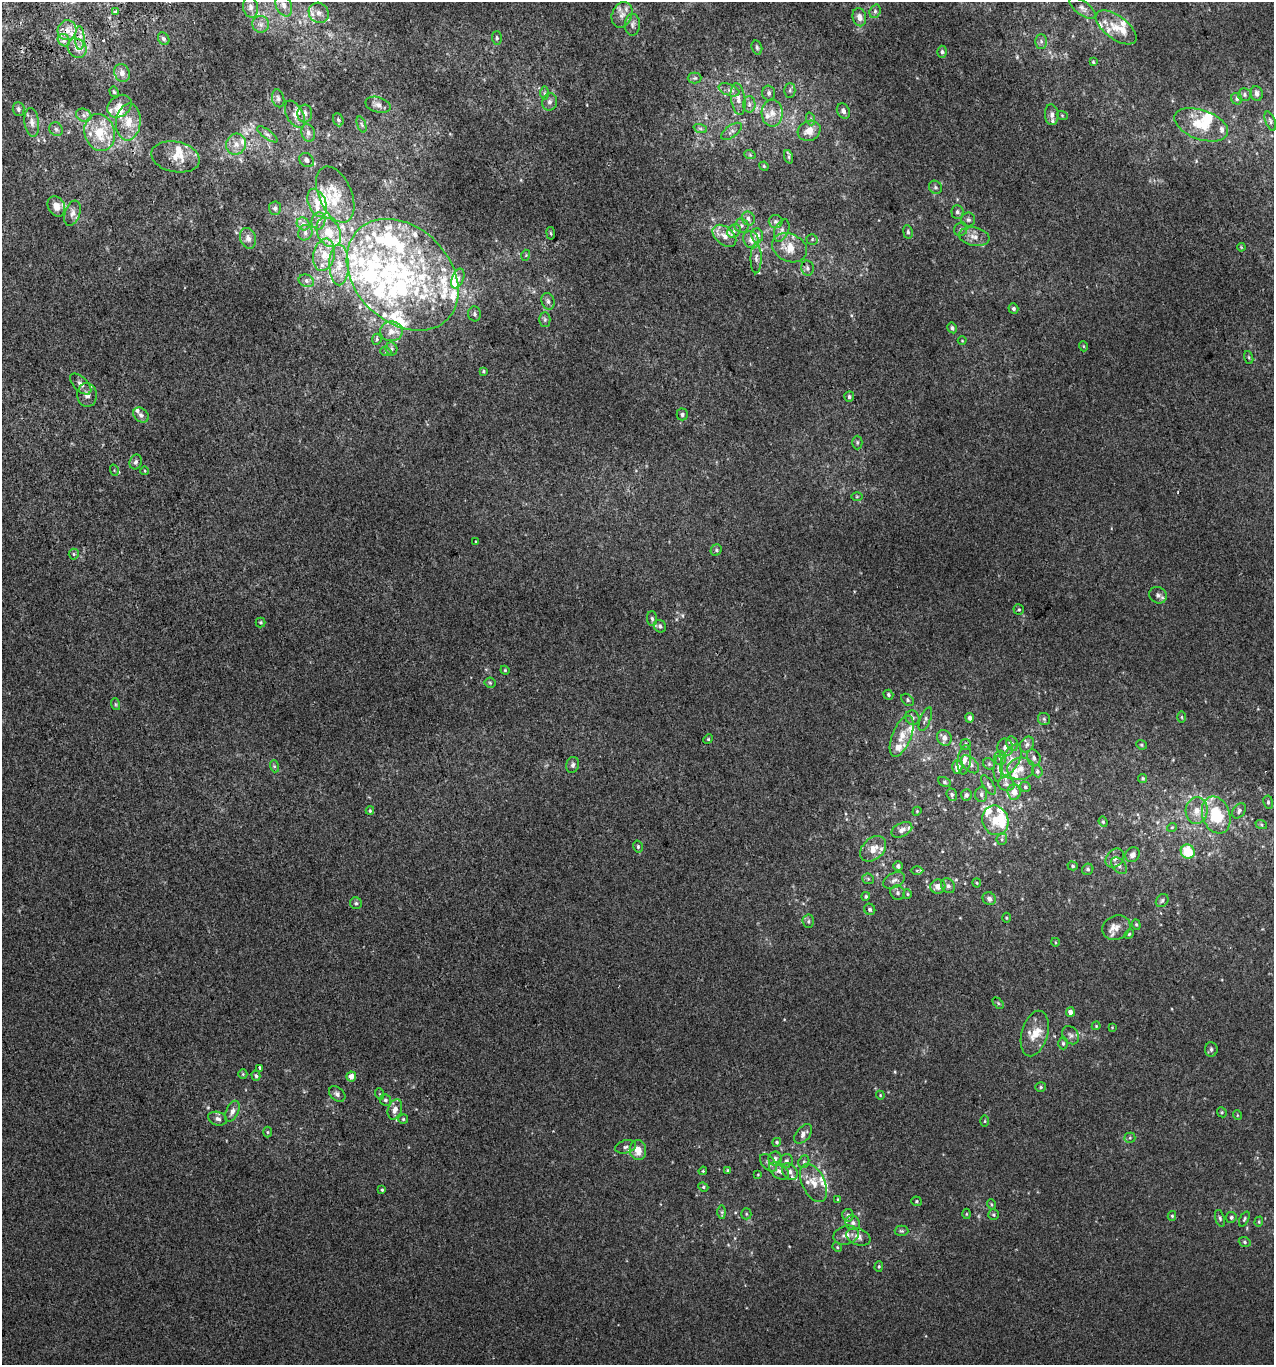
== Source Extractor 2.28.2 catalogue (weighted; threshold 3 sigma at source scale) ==
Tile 11 of 4 x 4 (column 3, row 3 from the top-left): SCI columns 2630-3901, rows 1407-2769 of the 5313 x 5536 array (HDU 1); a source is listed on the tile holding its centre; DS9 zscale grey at full resolution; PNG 1276 x 1367 px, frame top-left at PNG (2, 2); each listed source drawn as its Kron ellipse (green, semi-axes under 4 px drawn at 4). Shown black and unused: <1% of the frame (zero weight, under 2 of 3 exposures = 2% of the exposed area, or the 3 px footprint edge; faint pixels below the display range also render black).
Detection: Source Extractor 2.28.2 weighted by HDU 2 'WHT'; one run over the whole footprint, this tile lists its part. Background 0.00305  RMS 0.0074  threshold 0.0333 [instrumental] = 3 sigma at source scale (4.5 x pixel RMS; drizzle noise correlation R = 1.50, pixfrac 1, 0.0396/0.0396 arcsec/px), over >= 5 px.
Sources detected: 356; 2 too faint to see at this stretch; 3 inside a brighter object's white glare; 1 cosmic-ray / hot-pixel residue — neither listed nor drawn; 77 inside a brighter listed object's ellipse — not listed separately; the other 273 listed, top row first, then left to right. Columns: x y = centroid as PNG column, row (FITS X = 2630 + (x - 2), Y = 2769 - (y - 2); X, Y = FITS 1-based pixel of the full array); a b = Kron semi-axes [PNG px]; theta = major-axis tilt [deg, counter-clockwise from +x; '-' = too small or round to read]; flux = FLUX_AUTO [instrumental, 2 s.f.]
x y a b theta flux
284 5 11 7 -66 4.9
250 7 11 7 -80 3.9
1082 8 15 6 -36 3.5
115 11 3 3 - 2.4
875 11 7 5 70 1.6
319 13 10 9 - 5.3
622 15 13 10 67 5.4
859 17 9 6 -76 4.3
261 24 8 8 - 3.4
632 25 11 7 87 2.8
1116 27 24 11 -36 11
67 30 10 9 - 6.3
80 38 11 4 -90 3.4
497 38 7 5 -89 1.3
164 39 7 5 -56 1.7
64 40 7 5 -49 2.3
1041 41 7 6 - 2.2
77 48 10 8 -50 5.2
757 48 7 5 -74 1.5
942 52 6 4 -87 1.5
1093 62 4 3 - 0.77
122 73 9 7 -67 3.8
695 78 7 5 1 1.3
729 90 11 5 -22 2.9
790 90 7 5 89 1.7
114 92 5 4 - 1
544 93 7 4 -90 1.5
769 93 7 6 - 2.1
1257 93 7 6 - 2.8
1245 94 6 6 - 1.7
278 98 9 6 -76 2.1
738 99 16 7 -81 5.2
1237 99 6 5 - 1.5
550 102 9 7 75 2.8
749 104 8 6 88 2.3
378 105 13 7 -15 4.2
119 106 13 10 37 6.5
18 109 7 6 - 1.8
843 111 8 6 -62 2.7
772 113 13 10 -89 7.3
295 114 15 8 -62 4.8
305 114 9 7 85 3.1
84 115 8 6 -23 2.8
1052 115 10 7 -85 3.1
1062 115 5 3 - 0.77
811 119 6 4 -72 1.2
338 120 7 5 -69 1.4
1270 121 10 5 -68 1.8
32 122 14 7 -83 4.2
128 122 18 12 85 13
362 124 8 3 -71 1.3
1201 125 28 14 -19 22
700 128 7 4 -19 1.4
56 129 7 6 - 1.8
731 131 12 6 36 2.6
809 131 12 10 26 7.9
100 133 19 15 -72 22
308 133 9 6 -72 2.5
267 134 12 4 -36 2.3
236 144 11 9 66 6.3
750 155 6 3 -19 0.8
176 157 24 15 -12 14
789 157 7 4 -72 1.2
307 160 8 6 -40 2.6
764 166 5 4 - 0.74
935 187 7 6 - 1.7
335 194 30 16 -67 16
317 203 15 8 -69 7.3
56 206 10 8 -63 6
275 208 7 6 - 1.8
957 212 7 6 - 2.1
72 213 13 7 70 3.9
748 219 7 6 - 2.4
968 220 7 7 - 1.8
318 221 8 7 - 3.1
775 221 7 6 - 2.1
303 224 7 6 - 2.4
741 226 7 7 - 2
961 229 7 6 - 1.8
782 230 12 7 67 3.3
734 231 7 6 - 2.2
329 232 15 11 -63 13
908 232 7 4 -81 1.5
305 233 8 7 - 2.4
551 233 6 3 -81 0.83
724 236 13 8 -40 6.1
757 236 7 6 - 4.4
974 237 15 9 -11 6
248 238 10 8 -71 4.1
812 239 5 5 - 1.3
751 240 9 7 -58 5.1
1241 247 4 3 - 0.57
789 248 18 13 -26 13
324 255 16 10 78 11
526 255 5 3 - 0.65
756 258 15 5 90 3.1
339 265 20 9 -89 11
807 268 7 6 - 1.9
403 275 63 47 -45 150
458 279 10 6 67 2.7
306 281 8 6 -21 2.4
548 301 8 6 -71 2.5
1013 309 5 5 - 1.8
475 314 7 6 - 1.9
545 319 7 5 -90 1.7
952 328 5 4 - 1.8
391 331 11 10 - 5.4
377 339 5 4 - 1.1
962 341 4 3 - 0.51
1083 346 5 3 - 0.67
391 349 6 6 - 1.6
386 352 5 3 - 0.83
1249 357 6 4 -71 0.95
483 371 4 3 - 0.86
81 384 13 7 -44 3.5
87 395 12 10 -87 4.4
849 397 5 5 - 1.4
682 414 6 5 - 1.6
141 415 9 6 -42 2.7
857 442 7 5 89 1.4
136 462 7 6 - 2
114 470 6 3 -73 0.82
145 471 4 3 - 0.56
857 497 6 4 1 0.81
475 542 3 3 - 1.3
716 550 6 5 - 1.2
74 554 5 5 - 1.1
1158 595 9 8 - 2.7
1019 609 5 5 - 1.1
652 619 7 5 -87 1.4
260 622 5 5 - 1
660 626 6 6 - 1.9
505 670 4 4 - 0.77
490 683 5 5 - 1
888 695 5 4 - 1.4
908 700 7 5 -43 1.5
115 704 6 4 -71 0.98
1182 717 6 4 -89 0.77
912 718 7 6 - 2.6
970 718 4 4 - 3
925 719 12 5 67 2.2
1044 719 6 6 - 1.5
902 736 22 9 68 10
944 738 8 7 - 5
708 739 5 4 - 0.86
966 744 5 5 - 1.3
1012 744 7 5 -69 1.9
1027 744 8 6 58 2.3
1141 745 5 4 - 0.97
1005 747 9 8 - 4.3
1000 758 7 6 - 2.3
1034 758 8 6 -69 2.4
964 760 15 6 83 4.3
1011 760 17 8 63 8.3
970 764 11 6 -45 2.9
989 764 6 5 - 1.3
573 765 8 6 74 2.1
274 766 6 4 -72 1.1
957 767 7 5 89 5.7
998 769 13 4 87 2.2
1021 769 13 11 13 7.9
1037 771 6 5 - 1.6
1143 778 4 4 - 0.95
944 782 6 4 -29 1.2
1006 784 8 6 -16 2.8
988 785 11 5 -57 2.1
1025 787 5 5 - 1.4
1014 792 7 6 - 7.4
981 794 7 6 - 2.3
952 795 6 5 - 1.5
966 795 6 5 - 1.9
1268 802 7 4 -82 1.4
370 811 4 4 - 0.79
917 811 5 3 - 0.67
1197 811 13 11 84 7.9
1239 811 8 6 53 2.1
1216 815 19 13 -70 29
995 820 15 13 -70 12
1103 822 5 4 - 0.96
1261 824 6 4 -20 1
1172 827 5 3 - 0.67
902 830 11 7 26 4.4
1002 839 6 5 - 1.2
638 847 6 4 -76 1.3
873 849 15 10 45 8
1188 852 7 6 - 21
1133 855 8 6 50 3.4
1115 858 10 8 46 3.3
898 866 5 4 - 2.1
1073 866 5 4 - 1.2
1119 866 10 6 -46 2.5
1088 869 6 5 - 1.4
917 871 6 4 0 1.1
868 879 6 5 - 1.2
894 880 11 7 27 3.2
977 883 4 4 - 0.76
938 886 7 7 - 4.7
948 886 8 6 -56 2.1
898 893 8 6 -55 2.3
907 894 5 4 - 0.82
866 896 4 4 - 1
989 899 7 6 - 2.6
1162 901 7 5 52 1.6
356 903 6 6 - 1.5
870 909 6 5 - 1.9
1006 918 5 3 - 0.7
808 921 7 5 -85 1.5
1136 925 5 4 - 0.98
1116 928 14 12 26 6.1
1129 934 5 4 - 0.87
1055 942 4 3 - 0.57
998 1003 6 4 -46 1
1070 1012 4 4 - 3.9
1096 1026 4 4 - 0.72
1112 1027 4 3 - 0.57
1035 1033 23 13 74 11
1071 1035 10 7 -54 2.6
1063 1043 6 4 -89 1.3
1211 1049 7 6 - 1.8
260 1068 4 3 - 2.6
243 1074 5 4 - 0.86
256 1076 5 4 - 1.2
351 1076 5 5 - 5.1
1041 1087 5 4 - 1.2
337 1094 9 6 -40 2.5
380 1094 6 3 -71 0.72
880 1095 4 3 - 0.61
385 1100 6 5 - 1.5
395 1109 10 7 71 4.8
232 1111 11 6 66 3.8
1222 1112 5 4 - 0.92
1237 1115 5 3 - 0.57
218 1119 10 6 -18 2.8
403 1119 5 5 - 0.93
985 1121 5 3 - 0.77
267 1132 5 3 - 0.78
803 1134 11 6 49 3.5
1130 1138 5 5 - 1
777 1142 4 4 - 1
625 1147 10 6 14 2.6
638 1150 10 8 -83 8.8
775 1159 7 6 - 2.6
786 1161 7 6 - 2.6
804 1162 6 5 - 1.4
768 1163 10 6 -46 3
728 1170 4 3 - 0.76
703 1171 4 4 - 0.67
779 1171 11 7 -39 3.6
790 1172 9 7 -50 3.3
758 1175 4 3 - 0.56
814 1183 20 11 -64 8.8
703 1187 5 4 - 0.97
382 1190 4 3 - 0.91
838 1199 4 3 - 0.68
917 1201 5 5 - 1
991 1204 5 3 - 0.7
722 1212 7 4 -90 1.2
746 1214 5 5 - 0.98
966 1214 5 3 - 0.62
848 1215 6 5 - 2
994 1215 5 5 - 1.2
1172 1216 5 4 - 1
1231 1217 5 5 - 1.3
1220 1218 9 4 -72 1.5
1244 1219 8 4 65 1.3
1259 1222 5 4 - 0.91
853 1223 8 7 - 2.2
902 1231 7 5 -2 1.2
846 1235 13 9 16 4.8
858 1237 12 8 -20 4.8
1245 1242 6 4 -18 1.2
837 1247 5 4 - 0.77
879 1266 5 4 - 0.93
Overlapping masked pixels (flux is a lower limit): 1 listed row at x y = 67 30